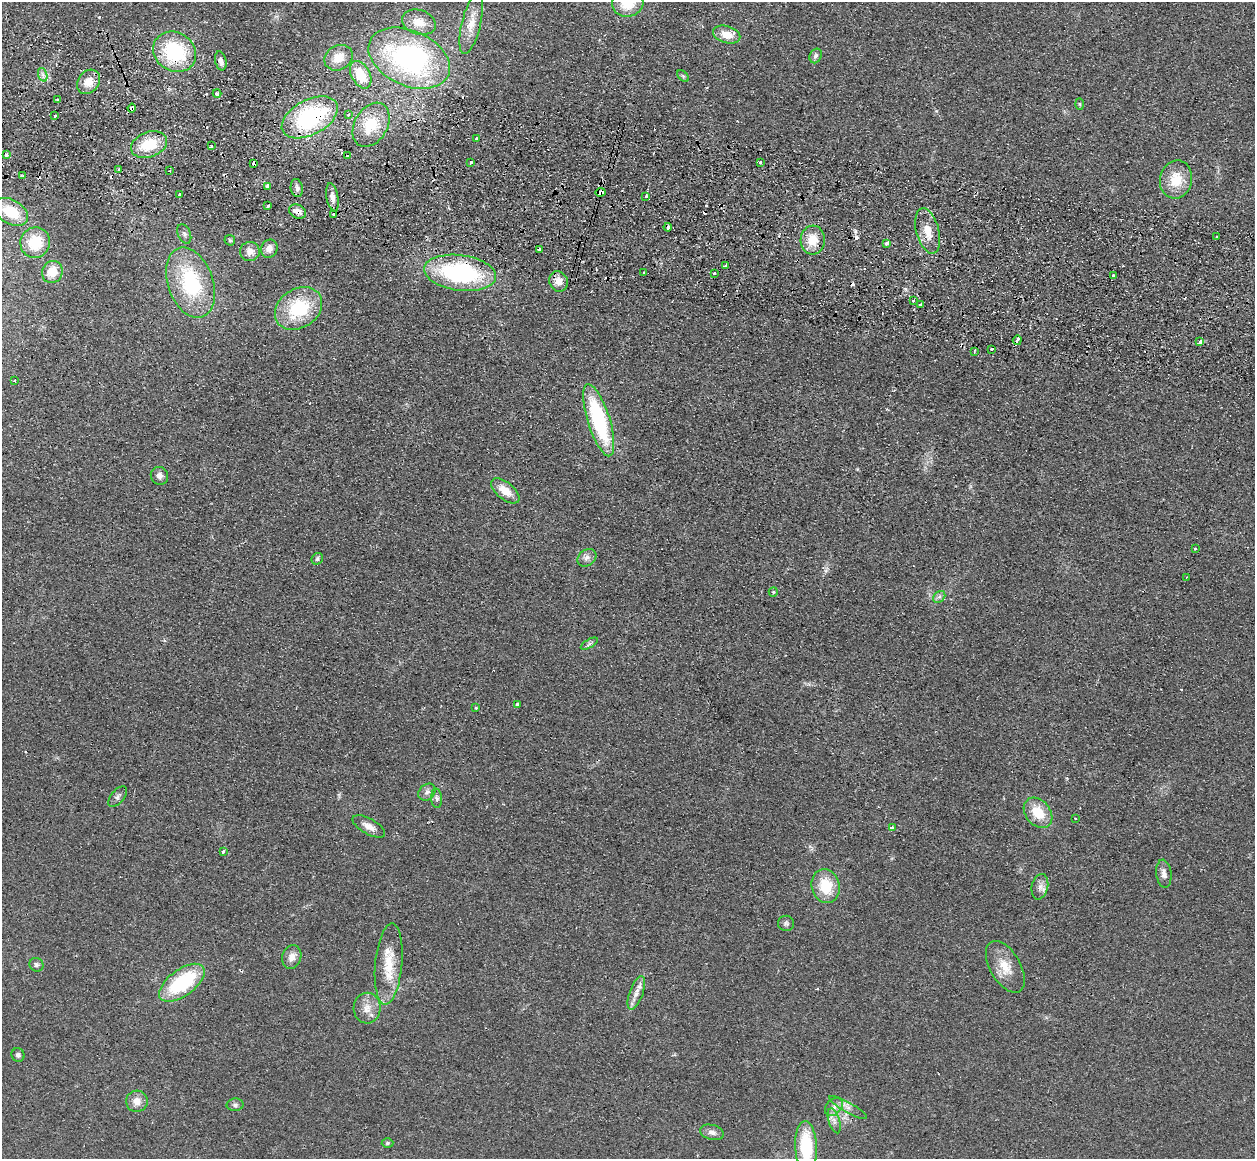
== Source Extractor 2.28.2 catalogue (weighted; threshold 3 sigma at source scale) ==
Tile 11 of 4 x 4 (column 3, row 3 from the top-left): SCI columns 2522-3774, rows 1494-2650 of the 5043 x 5143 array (HDU 1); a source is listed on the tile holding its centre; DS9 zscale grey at full resolution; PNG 1257 x 1161 px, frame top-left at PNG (2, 2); each listed source drawn as its Kron ellipse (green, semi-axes under 4 px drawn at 4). Shown black and unused: <1% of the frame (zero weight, under 2 of 3 exposures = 3% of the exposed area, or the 3 px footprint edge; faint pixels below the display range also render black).
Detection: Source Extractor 2.28.2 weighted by HDU 2 'WHT'; one run over the whole footprint, this tile lists its part. Background 0.0726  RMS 0.0098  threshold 0.044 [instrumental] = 3 sigma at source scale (4.5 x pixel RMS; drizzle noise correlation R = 1.50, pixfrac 1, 0.05/0.05 arcsec/px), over >= 5 px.
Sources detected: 124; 14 cosmic-ray / hot-pixel residue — neither listed nor drawn; the other 110 listed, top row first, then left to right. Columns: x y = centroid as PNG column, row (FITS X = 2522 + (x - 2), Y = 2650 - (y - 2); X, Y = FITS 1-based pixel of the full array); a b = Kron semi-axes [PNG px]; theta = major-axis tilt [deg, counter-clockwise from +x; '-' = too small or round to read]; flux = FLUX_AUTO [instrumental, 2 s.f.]
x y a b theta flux
628 3 16 13 5 23
419 22 17 12 -18 15
471 24 31 9 76 16
727 34 14 8 -16 14
175 52 22 19 -33 76
816 56 7 5 65 3.1
339 58 15 12 31 15
409 58 43 27 -24 190
221 61 10 5 -77 3.9
43 75 7 4 -72 2.7
361 75 15 9 -61 25
683 76 7 4 -45 1.5
89 82 13 10 53 12
217 93 4 3 - 2.8
58 100 4 3 - 1.4
1080 104 6 4 -88 1.1
132 108 4 3 - 60
348 115 4 3 - 2.9
55 116 3 3 - 3.4
310 117 30 17 28 120
371 125 24 16 60 31
476 138 3 3 - 3.2
149 145 18 12 20 33
211 146 3 3 - 1.4
6 155 3 3 - 6.1
348 156 3 3 - 1.7
471 162 3 3 - 3.1
760 162 3 3 - 1.4
254 163 4 4 - 7.4
118 169 3 3 - 2.7
170 171 3 2 - 1.7
22 175 3 2 - 1.1
1176 179 19 16 77 23
268 186 4 3 - 25
297 188 9 6 -82 3
600 192 5 4 - 28
179 194 3 3 - 3.6
646 196 3 3 - 16
332 197 14 6 -79 6
268 206 3 3 - 8.6
11 212 18 12 -32 27
297 212 9 6 -29 7.2
333 214 3 3 - 5.7
668 227 4 3 - 5.9
928 231 23 11 -75 16
184 234 10 6 -67 2.9
1216 237 3 2 - 1.8
230 240 5 5 - 1.5
813 240 14 12 85 19
35 243 15 14 - 31
886 243 4 3 - 22
269 249 9 8 - 6.5
539 250 4 3 - 6.9
250 251 10 9 - 7.3
725 266 3 3 - 5.9
52 272 11 10 - 16
643 272 4 3 - 1.6
460 273 36 18 -8 130
714 273 3 2 - 2.2
1113 275 3 2 - 1.2
559 281 10 9 - 9.3
191 283 36 22 -71 79
913 300 3 3 - 4.7
920 304 4 3 - 3.5
298 308 25 19 34 57
1017 340 5 3 - 23
1200 342 4 3 - 28
992 349 3 3 - 6.9
974 352 4 3 - 1.6
14 381 3 2 - 0.83
599 420 37 11 -73 99
159 476 9 8 - 5.1
505 491 17 8 -39 14
1195 549 3 3 - 2.2
587 558 10 8 39 4.6
317 559 6 5 - 1.8
1186 578 3 2 - 1
773 592 5 4 - 1.1
939 597 7 5 42 2.4
589 644 9 4 30 2.2
518 704 4 4 - 2
476 708 3 2 - 1
427 792 9 7 44 3.8
118 797 12 6 50 3.1
437 798 9 5 -85 2.8
1038 813 17 12 -49 24
1076 818 3 2 - 1.2
369 826 18 7 -29 7.7
892 828 4 3 - 7.4
223 851 3 3 - 6.8
1164 874 14 7 -84 5.5
826 886 17 14 -75 29
1040 887 13 8 77 5.5
786 923 8 7 - 2.6
292 957 12 9 73 7.8
389 964 41 13 85 30
36 965 7 6 - 2.5
1005 967 28 15 -60 20
182 983 26 13 36 74
636 993 17 6 70 7.9
367 1008 15 13 87 11
18 1055 7 6 - 2.3
137 1101 11 10 - 8.4
235 1105 8 6 2 2.7
834 1107 10 7 45 5.1
848 1108 22 5 -29 5.6
834 1121 13 5 -73 5.2
712 1132 12 7 -15 4.9
387 1143 6 4 2 1.8
806 1147 26 11 -87 56
Overlapping masked pixels (flux is a lower limit): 12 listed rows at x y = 175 52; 132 108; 310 117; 254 163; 600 192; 297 212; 668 227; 539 250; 460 273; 1017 340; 1200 342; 182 983
Isophote crosses this tile's border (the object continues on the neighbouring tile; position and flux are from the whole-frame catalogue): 2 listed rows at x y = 628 3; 806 1147